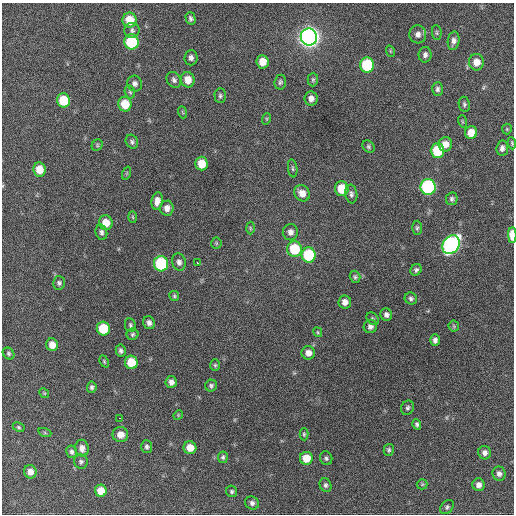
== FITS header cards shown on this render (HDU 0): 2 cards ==
NAXIS1  =                  512 / Axis length
NAXIS2  =                  512 / Axis length

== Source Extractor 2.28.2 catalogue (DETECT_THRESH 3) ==
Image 512 x 512 px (HDU 0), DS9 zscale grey, 1 PNG px = 1 image px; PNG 516 x 516 px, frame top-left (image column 1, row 512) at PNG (2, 3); each listed source drawn as its Kron ellipse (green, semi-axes under 4 px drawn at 4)
Background 543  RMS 15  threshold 46.4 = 3 sigma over >= 5 px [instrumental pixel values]
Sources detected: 117; all 117 listed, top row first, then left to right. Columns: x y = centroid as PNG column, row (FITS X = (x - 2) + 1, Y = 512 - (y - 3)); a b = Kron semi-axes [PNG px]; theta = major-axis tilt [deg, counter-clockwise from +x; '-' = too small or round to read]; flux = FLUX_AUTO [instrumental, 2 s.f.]
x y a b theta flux
191 18 6 5 - 2500
130 20 7 7 - 22000
132 30 7 7 - 3200
437 33 7 4 -84 1700
418 34 9 8 - 5100
309 37 8 8 - 890000
454 41 9 6 82 4500
132 42 7 7 - 76000
390 51 6 3 -71 1100
425 55 8 6 89 4000
191 58 8 6 86 3700
263 62 7 6 - 12000
476 62 8 7 - 11000
367 65 7 7 - 72000
174 80 8 6 -56 3300
188 80 8 7 - 12000
313 80 7 5 90 1900
280 82 7 6 - 2200
135 83 8 7 - 3800
437 89 7 5 88 3000
130 92 7 5 -73 1800
220 96 7 5 -88 2400
311 99 7 6 - 5700
63 100 7 6 - 38000
125 104 7 6 - 24000
464 104 7 5 -81 2200
182 112 6 3 -70 1100
266 119 6 3 71 1200
462 121 6 4 -72 1100
507 129 5 5 - 1300
471 132 6 6 - 14000
132 142 7 6 - 2500
512 143 6 3 -82 1300
445 144 7 6 - 9500
97 145 6 5 - 1400
368 147 7 5 -47 1900
502 148 7 6 - 4100
437 151 7 7 - 43000
201 164 7 6 - 19000
293 168 9 4 -81 1800
39 169 7 6 - 16000
127 173 7 4 71 1300
428 187 8 7 - 190000
342 189 7 7 - 25000
302 193 8 7 - 9500
351 194 9 6 -82 3300
452 199 6 6 - 2300
157 201 9 5 81 6900
167 208 7 6 - 5900
133 217 6 3 -87 1100
106 223 7 6 - 14000
250 228 6 4 -88 1400
417 228 7 5 88 1900
101 232 8 5 -75 2900
290 232 8 7 - 5300
512 235 8 3 -88 21000
216 243 5 5 - 1400
451 245 10 8 56 330000
294 249 8 7 - 44000
309 255 7 7 - 72000
179 262 8 6 -73 3800
197 263 3 3 - 4100
161 264 7 7 - 97000
416 270 6 5 - 2500
355 277 6 5 - 1900
59 283 7 6 - 2500
174 296 5 5 - 1600
411 299 6 5 - 2600
345 302 6 6 - 6500
386 315 6 6 - 3700
373 319 7 5 -47 1700
149 323 7 5 -64 3900
130 325 7 5 -81 2100
370 326 7 6 - 3900
454 326 5 5 - 1500
103 329 7 6 - 36000
318 332 5 3 - 1200
132 334 6 5 - 1900
435 340 6 4 -89 3800
52 345 6 5 - 10000
121 351 6 5 - 2700
9 353 6 5 - 2000
308 353 7 6 - 6800
104 361 6 4 -64 1400
131 362 7 6 - 25000
215 365 6 5 - 1600
171 382 6 5 - 5000
211 386 6 5 - 2300
92 387 6 5 - 2400
44 393 5 4 - 1300
408 408 7 6 - 2400
178 415 5 4 - 1000
120 418 3 2 - 1800
417 424 5 4 - 2200
19 427 6 4 -28 1600
45 433 7 4 -19 1700
304 434 6 4 -89 1500
120 435 8 7 - 9900
147 447 6 5 - 2500
82 448 8 6 -81 6100
190 448 6 6 - 13000
389 450 6 5 - 1900
72 452 6 5 - 2800
485 453 7 6 - 4900
223 457 6 5 - 1900
306 458 6 6 - 18000
326 458 7 6 - 2400
81 462 7 7 - 2600
30 472 7 6 - 7400
499 474 7 6 - 4300
422 484 5 5 - 1300
325 485 7 5 -69 2700
479 485 6 6 - 5200
101 491 6 6 - 15000
232 491 6 5 - 1900
252 503 7 6 - 3400
447 507 8 6 48 2400
At the frame edge (FLAGS 8, measured only in part): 2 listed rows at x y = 512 143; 512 235